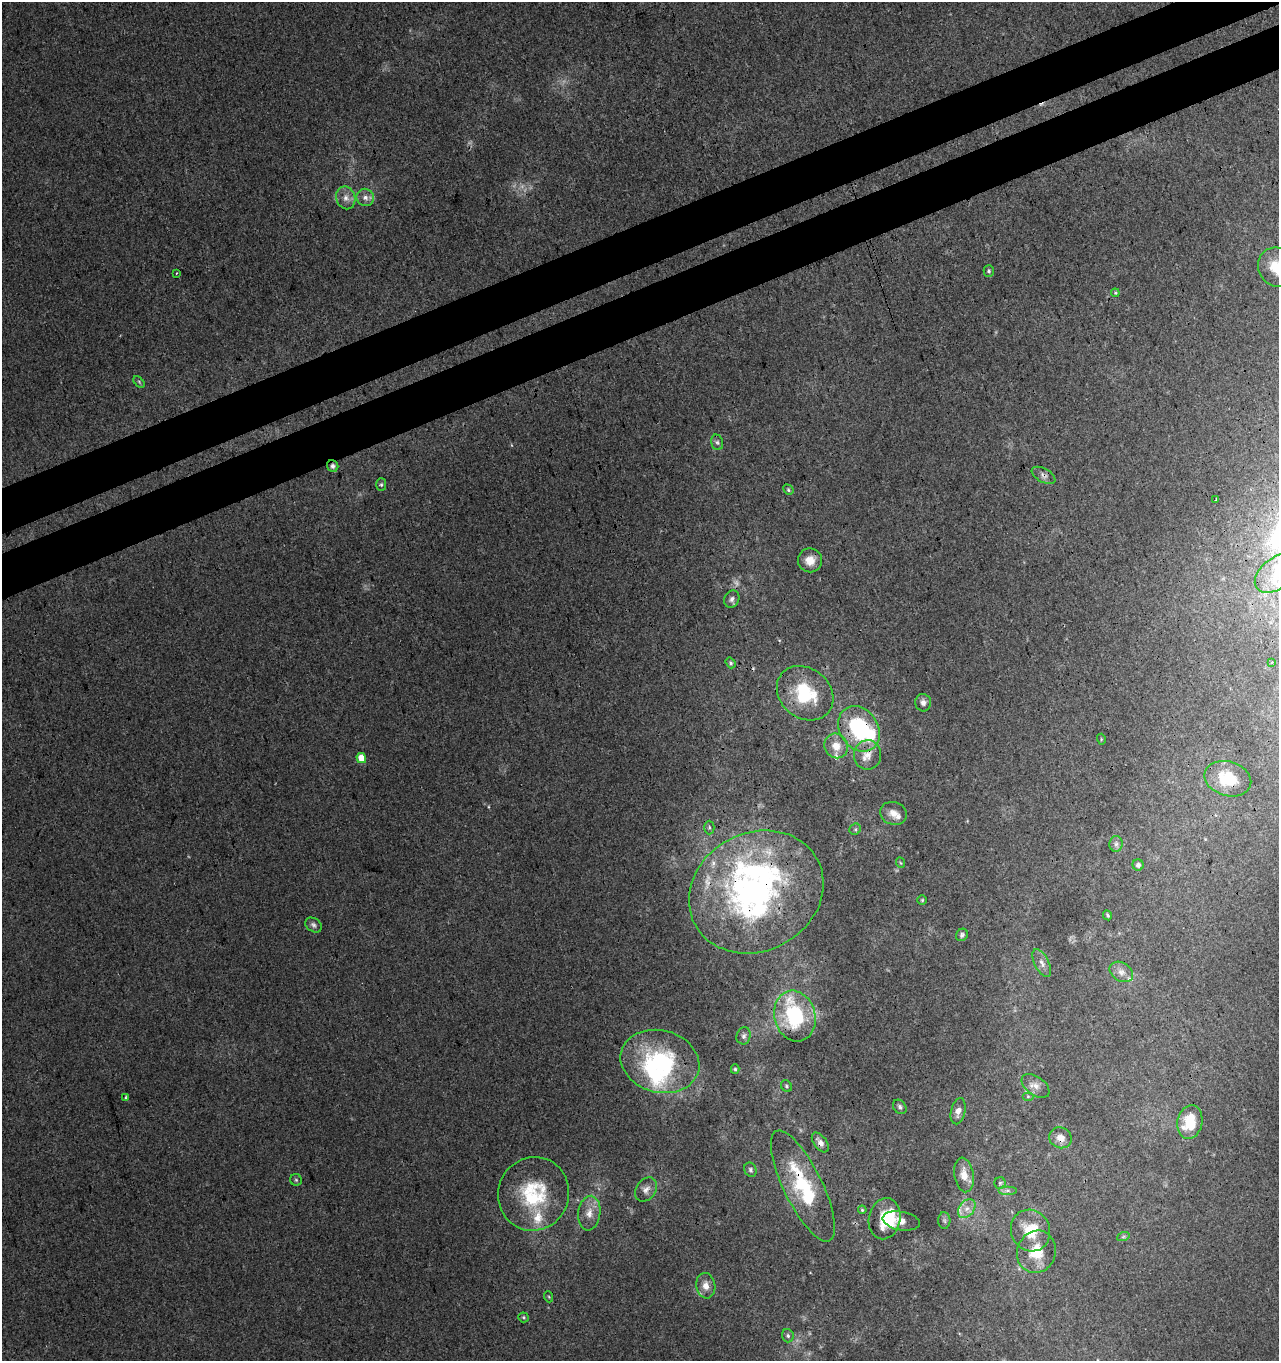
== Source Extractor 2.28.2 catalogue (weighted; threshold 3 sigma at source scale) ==
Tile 10 of 4 x 4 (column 2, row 3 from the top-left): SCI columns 1372-2648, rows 1416-2774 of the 5351 x 5547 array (HDU 1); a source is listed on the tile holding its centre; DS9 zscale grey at full resolution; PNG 1281 x 1363 px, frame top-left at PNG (2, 2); each listed source drawn as its Kron ellipse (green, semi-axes under 4 px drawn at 4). Shown black and unused: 7% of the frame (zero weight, under 3 of 4 exposures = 5% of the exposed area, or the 3 px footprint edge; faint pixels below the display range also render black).
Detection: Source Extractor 2.28.2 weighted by HDU 2 'WHT'; one run over the whole footprint, this tile lists its part. Background 0.0032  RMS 0.0034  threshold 0.0155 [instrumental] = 3 sigma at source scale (4.5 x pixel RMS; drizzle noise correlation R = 1.50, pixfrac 1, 0.0396/0.0396 arcsec/px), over >= 5 px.
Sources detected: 88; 2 too faint to see at this stretch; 3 inside a brighter object's white glare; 1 cosmic-ray / hot-pixel residue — neither listed nor drawn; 9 inside a brighter listed object's ellipse — not listed separately; the other 73 listed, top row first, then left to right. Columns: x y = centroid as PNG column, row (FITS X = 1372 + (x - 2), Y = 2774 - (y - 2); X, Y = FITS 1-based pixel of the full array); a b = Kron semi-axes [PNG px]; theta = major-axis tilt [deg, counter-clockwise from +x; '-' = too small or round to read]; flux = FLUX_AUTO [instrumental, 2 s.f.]
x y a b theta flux
365 197 9 8 - 2.1
346 198 11 9 -70 2.7
1277 267 20 18 -53 9.3
989 271 6 5 - 0.61
176 273 3 2 - 0.33
1115 293 4 3 - 0.34
139 382 7 4 -47 0.46
717 442 8 6 -74 0.91
333 466 6 5 - 1.2
1044 475 13 7 -28 1.6
381 485 6 5 - 0.62
788 490 5 4 - 0.53
1216 499 3 2 - 0.3
810 560 12 12 - 4
1277 573 26 15 38 11
732 599 9 7 64 1.2
1272 662 3 3 - 0.52
731 663 5 4 - 0.53
805 693 30 25 -39 21
923 703 8 8 - 1.6
859 729 24 19 -55 37
1101 739 5 3 - 0.39
836 746 12 11 - 4.6
868 755 15 13 81 4.3
361 758 5 5 - 4.8
1228 779 24 17 -17 14
893 813 13 11 -17 3.1
709 827 7 5 89 0.68
855 829 6 5 - 0.64
1116 844 8 6 88 1.1
901 863 5 3 - 0.33
1138 865 5 5 - 0.97
756 892 69 59 28 130
922 900 5 5 - 0.48
1108 915 5 4 - 0.59
313 925 9 6 -33 1.1
962 935 6 5 - 0.79
1042 963 15 7 -63 2
1121 972 13 9 -32 2.4
795 1016 26 20 -75 31
744 1036 8 7 - 1.1
660 1061 40 31 -15 47
735 1069 5 4 - 0.52
786 1086 6 5 - 0.61
1036 1086 16 9 -36 2.6
1028 1096 6 4 0 0.49
126 1098 3 3 - 0.46
900 1107 8 6 -51 0.97
958 1111 13 7 77 2.1
1190 1122 17 12 79 12
1060 1138 11 10 - 2.9
820 1142 11 6 -54 1.8
750 1170 7 6 - 0.76
964 1175 17 9 -81 4.5
296 1180 6 6 - 0.61
1000 1183 6 6 - 0.65
803 1186 61 19 -64 27
646 1190 13 10 52 2.2
1007 1190 9 4 0 1.1
534 1194 37 35 69 26
967 1209 10 7 50 2.4
862 1210 4 3 - 0.4
589 1213 17 11 83 4.3
885 1219 21 15 79 10
901 1221 19 9 -10 3.4
944 1221 8 6 -87 0.88
1030 1231 21 19 -63 9.8
1123 1237 6 4 19 0.58
1036 1252 21 19 69 9.8
706 1286 13 9 -80 3
549 1297 5 3 - 0.36
524 1317 5 5 - 0.53
788 1336 6 6 - 0.8
Overlapping masked pixels (flux is a lower limit): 9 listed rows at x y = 333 466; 1044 475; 859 729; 1228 779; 756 892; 795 1016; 1060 1138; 820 1142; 803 1186
Isophote crosses this tile's border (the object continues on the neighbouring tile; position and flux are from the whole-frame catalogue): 2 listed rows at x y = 1277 267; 1277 573